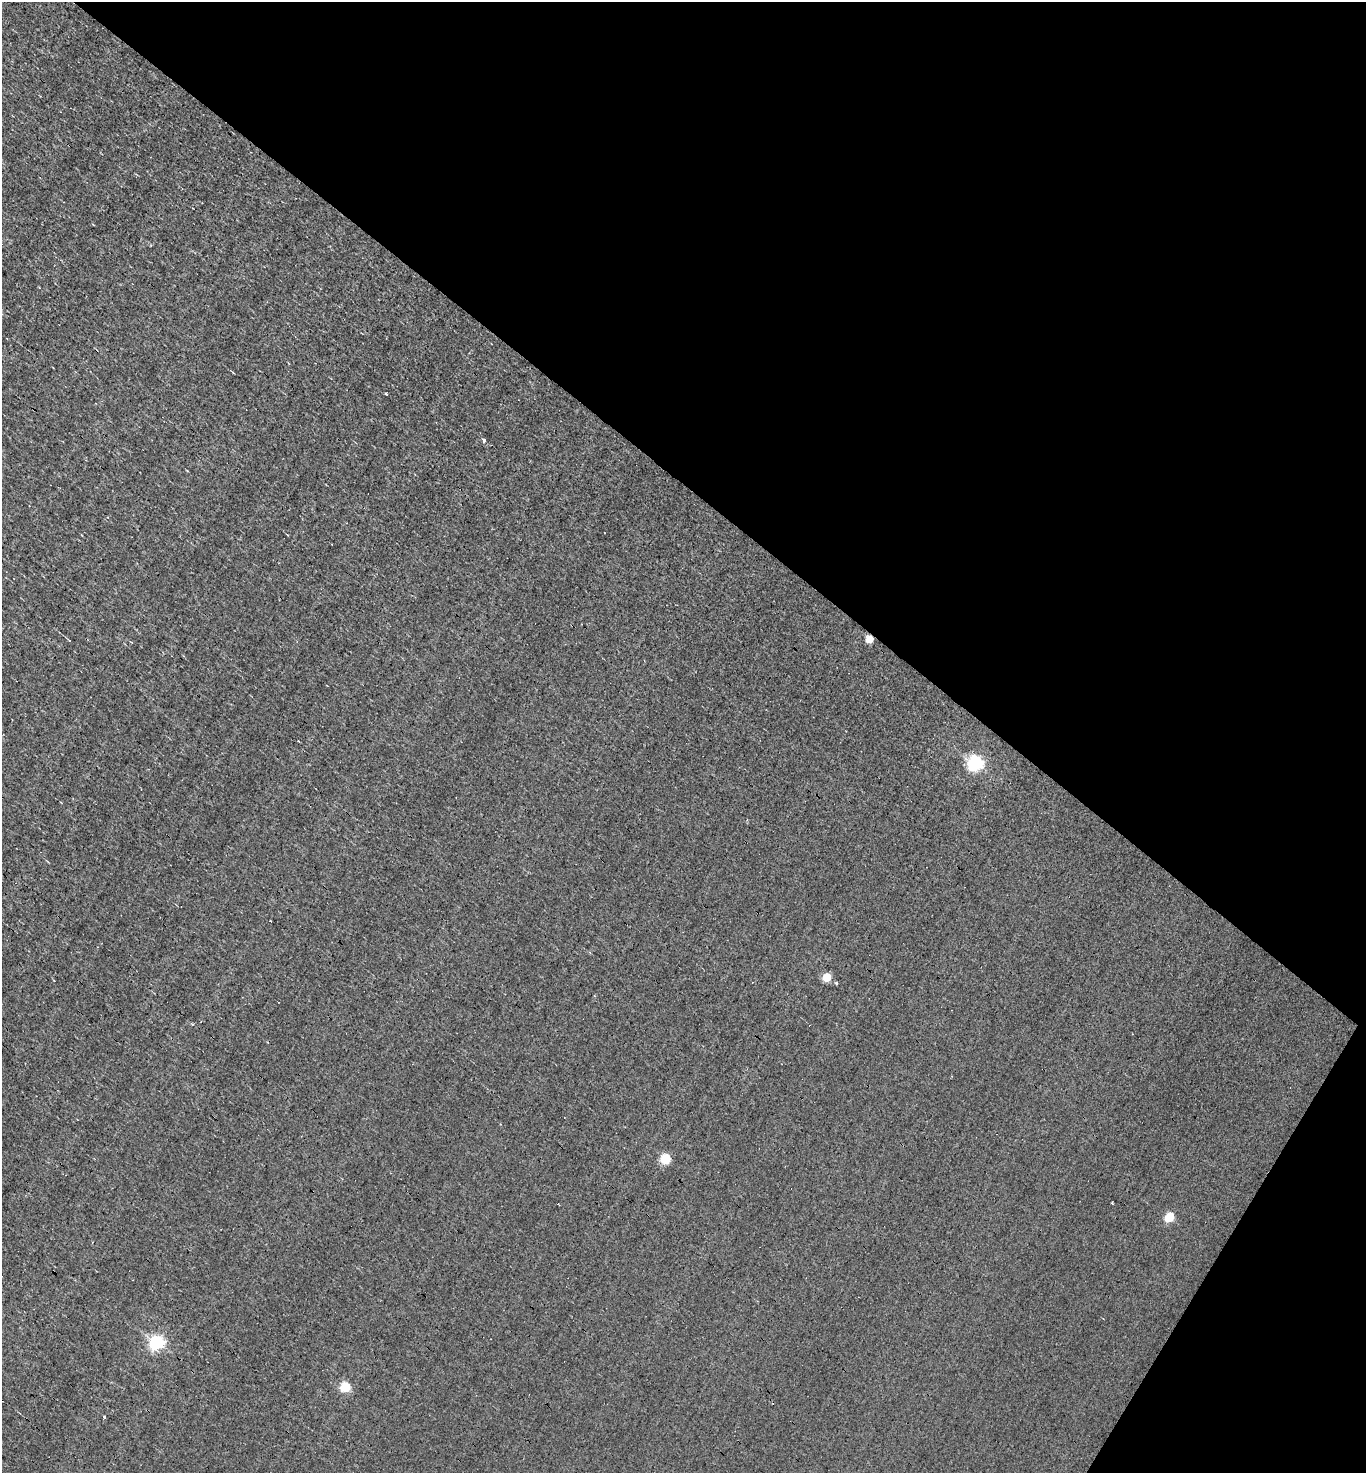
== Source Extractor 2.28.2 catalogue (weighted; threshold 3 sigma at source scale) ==
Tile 8 of 4 x 4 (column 4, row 2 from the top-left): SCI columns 4237-5600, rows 2942-4412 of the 5884 x 5882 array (HDU 1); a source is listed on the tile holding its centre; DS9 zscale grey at full resolution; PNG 1368 x 1475 px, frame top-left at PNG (2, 2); no overlay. Shown black and unused: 36% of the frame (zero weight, under 3 of 4 exposures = <1% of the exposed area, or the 3 px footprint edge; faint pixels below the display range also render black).
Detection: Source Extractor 2.28.2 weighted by HDU 2 'WHT'; one run over the whole footprint, this tile lists its part. Background -8.04e-04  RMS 0.037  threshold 0.168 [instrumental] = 3 sigma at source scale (4.5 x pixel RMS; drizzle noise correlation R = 1.50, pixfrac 1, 0.05/0.05 arcsec/px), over >= 5 px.
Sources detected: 14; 3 cosmic-ray / hot-pixel residue — not listed; the other 11 listed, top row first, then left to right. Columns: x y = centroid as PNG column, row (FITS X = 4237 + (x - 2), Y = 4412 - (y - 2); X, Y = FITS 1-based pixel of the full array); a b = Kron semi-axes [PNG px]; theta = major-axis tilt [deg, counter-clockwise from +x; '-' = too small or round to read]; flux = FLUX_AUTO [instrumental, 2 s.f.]
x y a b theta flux
484 440 3 3 - 35
870 639 5 5 - 83
976 763 6 6 - 1100
827 977 5 5 - 140
836 983 4 4 - 4.3
666 1159 6 5 - 260
1112 1203 3 2 - 7.1
1170 1217 5 5 - 190
157 1343 6 6 - 900
345 1387 5 5 - 250
104 1417 3 3 - 22
Overlapping masked pixels (flux is a lower limit): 1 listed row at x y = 870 639